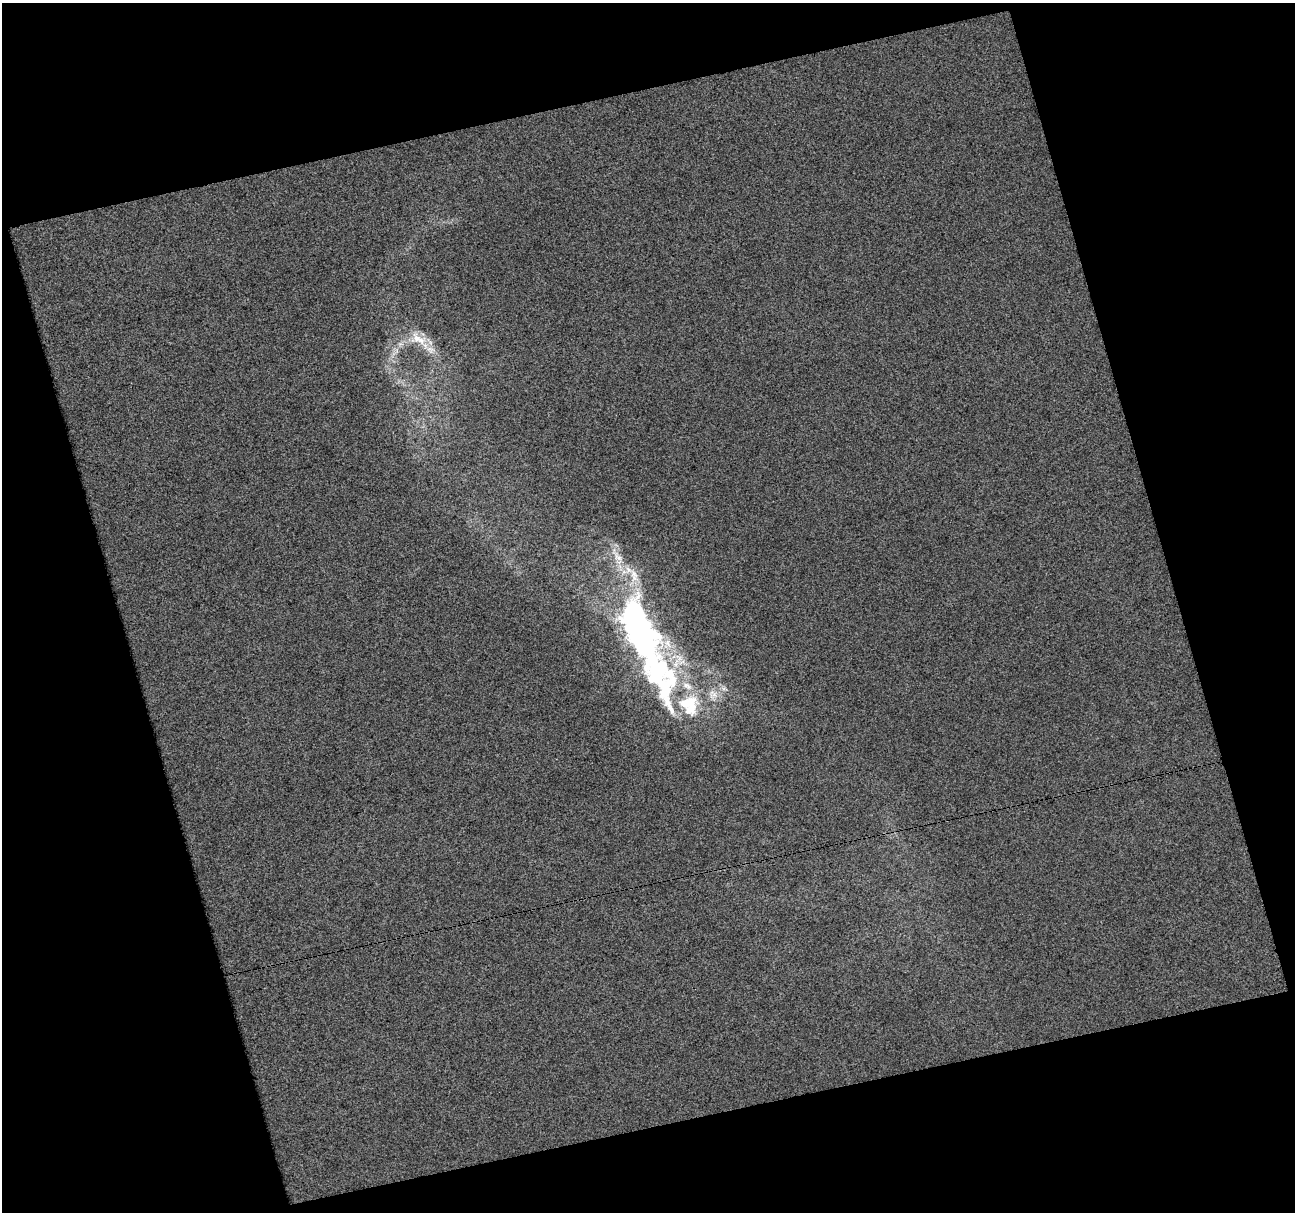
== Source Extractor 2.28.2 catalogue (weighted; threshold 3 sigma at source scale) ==
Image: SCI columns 1-1293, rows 23-1232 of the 1293 x 1251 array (HDU 1 of 3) = the unmasked area's bounding box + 8 px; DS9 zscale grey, full resolution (1 PNG px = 1 image px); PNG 1297 x 1214 px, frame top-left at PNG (2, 3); no overlay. Shown black and unused: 34% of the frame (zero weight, under 3 of 4 exposures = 1% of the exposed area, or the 3 px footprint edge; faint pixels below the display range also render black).
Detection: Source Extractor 2.28.2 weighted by HDU 2 'WHT'. Background 0.135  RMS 0.38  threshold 1.7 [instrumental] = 3 sigma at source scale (4.5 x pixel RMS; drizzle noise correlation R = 1.50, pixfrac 1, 0.0396/0.0396 arcsec/px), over >= 5 px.
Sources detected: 6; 1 inside a brighter object's white glare — not listed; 1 inside a brighter listed object's ellipse — not listed separately; the other 4 listed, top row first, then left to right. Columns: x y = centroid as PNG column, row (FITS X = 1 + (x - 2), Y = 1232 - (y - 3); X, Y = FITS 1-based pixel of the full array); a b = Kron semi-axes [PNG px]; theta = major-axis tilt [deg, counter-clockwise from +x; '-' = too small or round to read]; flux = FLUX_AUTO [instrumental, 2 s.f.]
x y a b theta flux
417 338 23 14 -21 750
618 557 16 8 -49 400
636 628 26 12 -71 32000
656 667 106 38 -69 9900